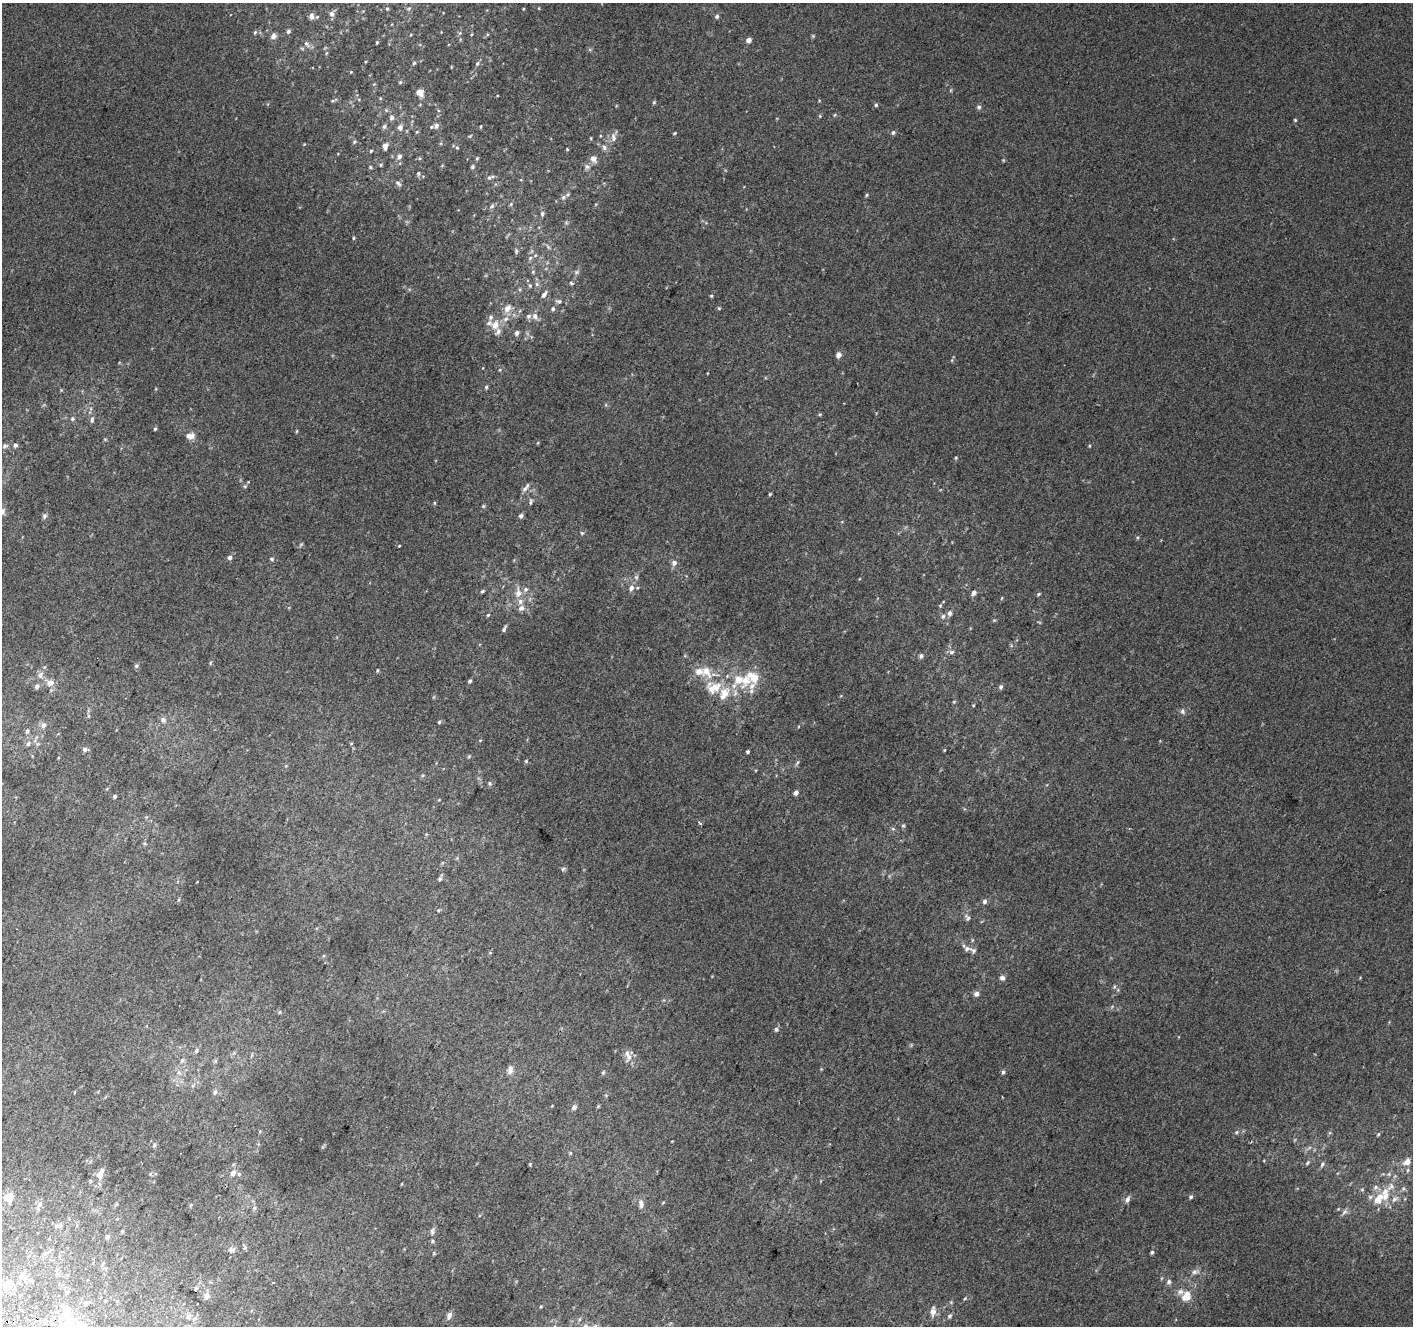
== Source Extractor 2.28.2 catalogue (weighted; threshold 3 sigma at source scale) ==
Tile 7 of 4 x 4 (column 3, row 2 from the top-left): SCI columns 2853-4263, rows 2958-4281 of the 5694 x 5850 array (HDU 1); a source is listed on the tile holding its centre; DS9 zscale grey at full resolution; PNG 1415 x 1328 px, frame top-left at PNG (2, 3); no overlay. Shown black and unused: <1% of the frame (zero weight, under 2 of 3 exposures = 2% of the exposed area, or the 3 px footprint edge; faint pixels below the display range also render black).
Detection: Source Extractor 2.28.2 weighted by HDU 2 'WHT'; one run over the whole footprint, this tile lists its part. Background 0.012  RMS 0.0071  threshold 0.0317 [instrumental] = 3 sigma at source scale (4.5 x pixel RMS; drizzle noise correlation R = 1.50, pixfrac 1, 0.0396/0.0396 arcsec/px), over >= 5 px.
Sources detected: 259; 1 too faint to see at this stretch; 1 inside a brighter object's white glare — not listed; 26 inside a brighter listed object's ellipse — not listed separately; the other 231 listed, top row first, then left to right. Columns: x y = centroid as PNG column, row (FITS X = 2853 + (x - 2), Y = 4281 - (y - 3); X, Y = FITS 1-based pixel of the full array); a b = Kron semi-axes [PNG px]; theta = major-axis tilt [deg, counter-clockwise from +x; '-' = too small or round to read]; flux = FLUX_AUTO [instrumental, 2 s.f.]
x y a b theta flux
409 8 6 5 - 1.1
387 9 5 4 - 0.91
523 9 4 3 - 0.55
332 14 7 7 - 2.4
311 16 7 4 80 2.9
717 16 5 5 - 1.6
317 17 5 4 - 0.81
288 31 5 5 - 1.4
255 32 6 4 66 0.99
460 33 6 5 - 1.2
273 36 7 6 - 2.8
813 36 5 4 - 0.75
749 40 4 4 - 4.3
377 42 4 3 - 0.72
306 44 8 6 -49 2.3
326 53 6 4 87 0.83
414 63 5 4 - 0.9
477 64 7 5 60 1.5
351 72 4 4 - 0.57
400 82 5 4 - 0.91
951 90 6 3 71 0.79
420 93 8 6 -54 6.2
380 98 5 3 - 0.56
332 101 5 3 - 0.79
654 102 5 5 - 0.91
876 105 5 4 - 1.1
979 107 6 6 - 1.5
834 115 5 3 - 0.62
820 116 5 3 - 0.6
392 118 7 6 - 2
1295 120 4 4 - 0.85
436 126 8 7 - 2.9
480 126 4 2 - 0.64
384 127 7 5 72 1.5
400 127 8 7 - 2.7
417 132 5 3 - 0.65
893 132 6 5 - 1.5
675 133 4 3 - 0.85
613 137 13 7 -88 3.9
591 138 5 3 - 0.62
354 141 5 5 - 1.1
385 146 9 6 76 3.5
604 147 9 7 -74 2.8
457 148 5 3 - 0.73
567 149 4 3 - 0.55
371 151 4 3 - 0.8
399 156 8 6 70 2.2
477 158 5 4 - 0.79
593 159 6 6 - 5.5
381 165 4 4 - 0.81
370 167 5 4 - 0.82
472 167 6 5 - 1.1
587 167 8 7 - 2.4
418 173 6 5 - 1.2
489 178 7 5 14 1.4
398 183 9 5 -39 1.8
866 195 5 4 - 0.82
563 197 8 6 46 2.1
511 204 5 4 - 0.88
492 206 7 4 46 1.4
542 214 8 5 90 1.6
566 223 6 4 0 1.1
353 238 5 3 - 0.74
548 247 7 4 -46 1.4
516 251 7 5 90 1.2
530 258 7 4 45 1.4
533 272 5 5 - 1
576 272 8 5 27 1.8
571 283 6 5 - 1.2
537 284 6 6 - 1.8
530 286 6 5 - 1.1
544 294 10 6 54 2.9
711 296 4 4 - 0.73
559 301 10 6 -9 2.3
507 308 12 9 54 5.5
719 308 6 3 17 0.75
553 309 6 5 - 1.5
535 316 10 7 -65 3.6
495 325 12 10 59 7.5
517 333 5 5 - 2.6
838 355 7 6 - 2.9
500 369 5 3 - 0.6
486 387 5 4 - 1.1
91 409 6 4 -72 1.2
820 414 5 3 - 0.69
72 419 6 5 - 1.4
92 420 8 5 83 1.8
155 429 4 4 - 1.1
297 431 5 3 - 0.68
190 436 12 8 1 4.7
105 439 5 4 - 0.75
15 445 6 5 - 1.5
5 446 8 6 8 1.8
1089 446 5 3 - 0.6
956 458 5 4 - 0.74
245 486 5 5 - 0.99
526 488 14 5 51 2.4
770 494 4 3 - 0.73
530 502 10 5 79 1.5
435 503 5 3 - 0.63
483 506 5 4 - 0.82
2 511 9 7 76 2.3
44 516 7 5 66 1.5
521 516 5 5 - 1.9
582 533 5 4 - 0.89
399 546 3 3 - 0.87
230 557 5 5 - 2.3
272 559 5 5 - 1.2
674 563 7 7 - 2.9
636 577 6 5 - 1.3
631 588 8 7 - 3
482 591 5 4 - 1.1
518 593 17 9 -90 6.4
974 593 7 5 55 2.2
1039 594 5 4 - 0.95
940 606 5 4 - 0.76
949 613 7 6 - 2.1
488 615 4 4 - 0.76
943 616 7 5 73 1.7
504 629 8 4 62 1.6
951 652 7 5 14 1.6
921 656 7 5 89 1.4
210 663 6 3 72 0.8
136 666 6 5 - 1.2
377 670 5 3 - 0.79
706 671 18 12 -59 10
40 675 10 7 82 3
470 681 4 4 - 1.3
746 681 18 16 59 14
50 683 7 6 - 4.7
37 687 6 5 - 1.9
714 687 24 17 12 17
1001 687 6 5 - 1.6
954 702 5 3 - 0.68
973 705 4 2 - 0.52
1182 711 8 6 -71 1.8
89 716 5 3 - 0.77
163 720 9 7 -45 2.4
439 722 4 4 - 0.96
43 725 7 6 - 2.9
27 731 7 5 64 1.6
28 744 7 6 - 2
38 744 5 5 - 1.2
85 749 6 5 - 1.9
944 750 5 3 - 0.58
748 751 4 3 - 1.1
469 756 6 3 20 0.81
58 758 4 3 - 0.54
526 761 5 5 - 0.96
797 763 8 3 60 1.2
490 783 7 6 - 1.3
796 793 5 4 - 2.7
115 796 4 4 - 1.7
699 822 6 3 -42 1.1
903 826 6 4 0 0.87
893 829 6 5 - 1.1
145 844 6 3 -19 0.78
563 869 6 5 - 1.1
440 879 6 5 - 1.4
985 901 6 5 - 1.9
438 910 5 5 - 0.83
967 917 10 6 -54 2.2
967 949 9 6 1 2.5
490 953 5 3 - 0.59
1002 978 6 6 - 2.3
1114 987 6 4 77 0.98
976 994 7 6 - 2.3
279 1012 5 4 - 0.9
776 1029 6 5 - 1.7
196 1050 7 6 - 1.7
629 1057 14 7 63 3.9
182 1060 8 6 46 1.9
215 1061 7 4 72 1.1
510 1070 12 7 76 3.4
603 1072 6 5 - 0.99
1003 1072 5 5 - 1.2
74 1092 4 3 - 0.54
215 1092 8 5 74 1.8
598 1106 5 4 - 0.78
574 1107 5 5 - 2.9
1236 1132 6 5 - 1.3
1378 1134 5 4 - 0.84
154 1145 6 5 - 1.4
570 1153 5 4 - 0.79
1407 1162 9 7 43 5.1
1307 1163 6 5 - 1.3
1322 1164 8 5 54 1.7
530 1165 4 3 - 0.64
1408 1170 6 5 - 1.1
233 1173 6 5 - 3.1
150 1174 5 5 - 0.82
239 1174 6 5 - 1.1
100 1175 9 8 - 4
90 1181 5 3 - 0.78
1403 1188 6 5 - 1.3
1362 1190 6 4 0 0.85
1385 1194 22 13 79 13
8 1197 10 7 33 8.2
1191 1197 5 5 - 1.3
1127 1199 8 5 62 2.7
40 1204 8 6 89 2.1
641 1204 13 7 -80 3.6
254 1208 6 4 71 1.2
1344 1212 10 6 46 2.1
59 1225 10 5 11 2.6
122 1231 5 4 - 0.84
432 1231 12 6 78 2.3
107 1237 5 4 - 1.7
245 1249 4 4 - 1.9
232 1250 10 8 5 3
1152 1252 5 4 - 1.2
434 1253 6 3 73 0.69
1194 1272 8 7 - 2.4
57 1274 8 5 63 1.6
22 1275 12 10 87 6.4
1169 1282 7 6 - 1.9
7 1285 14 10 65 8.7
195 1289 4 3 - 2.6
67 1292 6 5 - 1.3
207 1296 9 7 74 3.2
1186 1296 14 11 61 8.3
965 1298 5 4 - 0.81
951 1302 4 4 - 0.73
86 1304 6 4 41 1.3
541 1306 4 3 - 0.65
933 1311 13 7 89 4
66 1314 15 8 89 14
449 1315 8 6 68 2.8
189 1316 8 6 82 2.5
949 1316 6 5 - 1.4
195 1318 8 6 44 1.9
Isophote crosses this tile's border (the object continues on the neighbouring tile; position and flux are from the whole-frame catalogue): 1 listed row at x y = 2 511